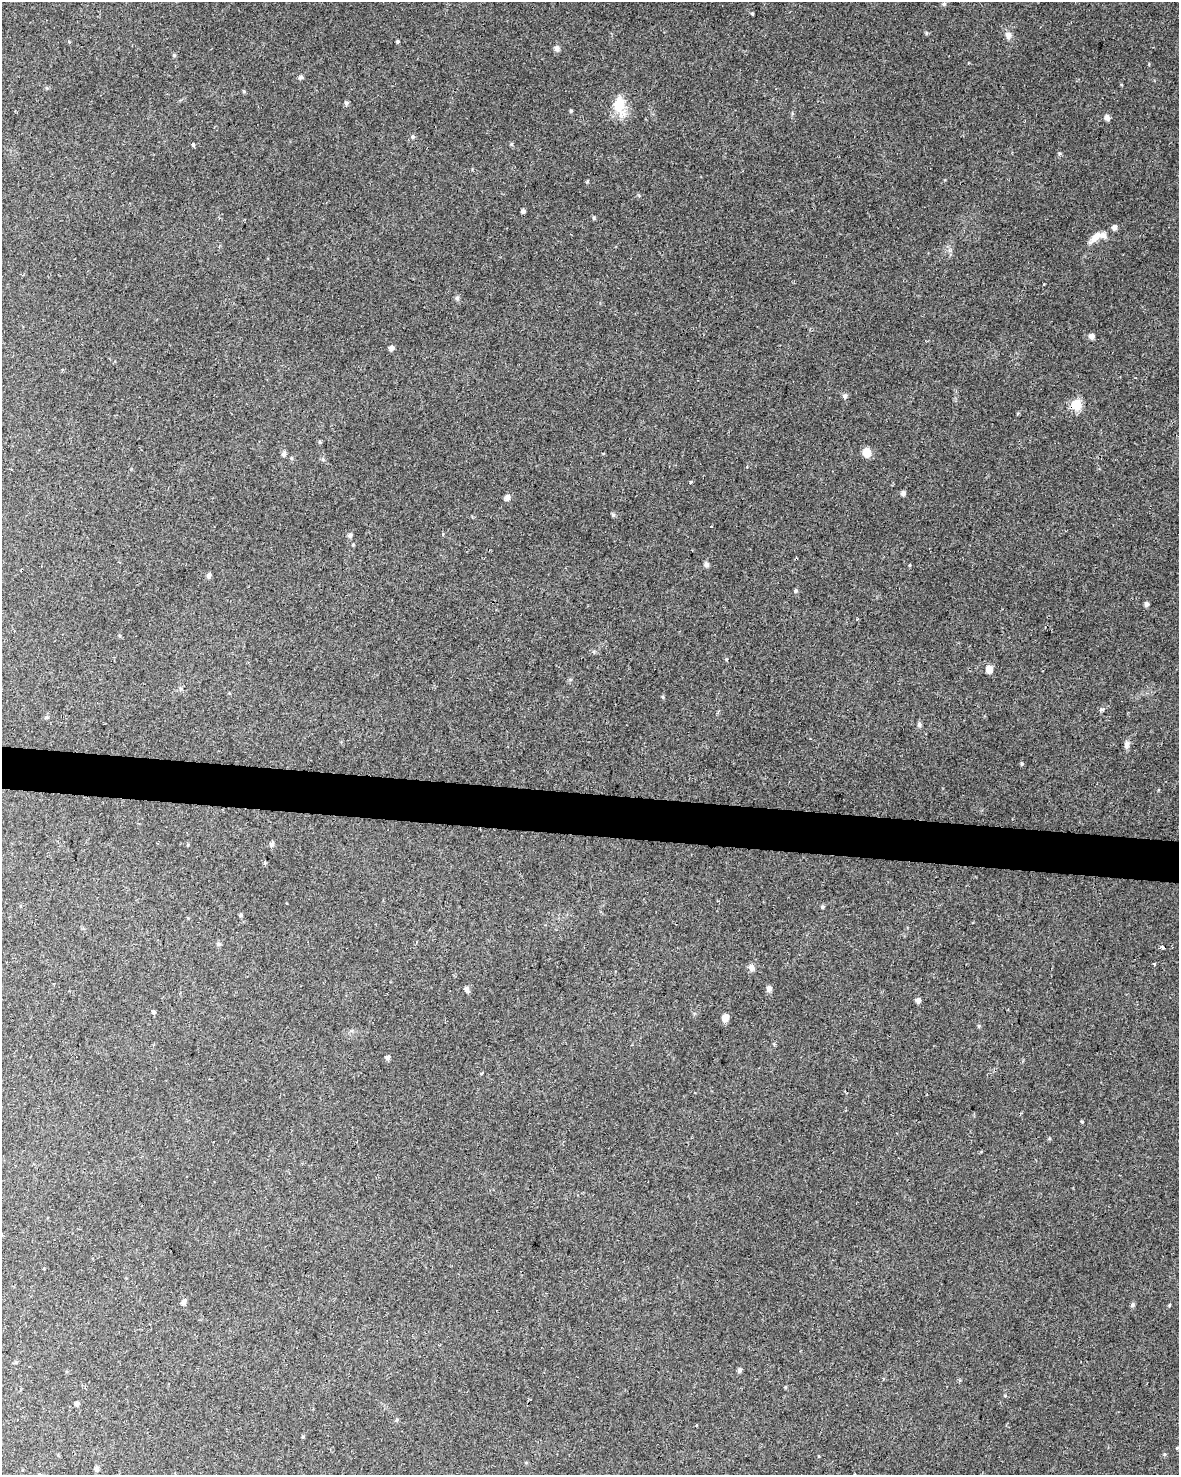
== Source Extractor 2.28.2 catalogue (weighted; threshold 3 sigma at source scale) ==
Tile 7 of 4 x 3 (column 3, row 2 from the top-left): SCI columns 2362-3538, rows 1761-3233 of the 4715 x 4936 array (HDU 1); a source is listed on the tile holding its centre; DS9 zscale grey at full resolution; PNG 1181 x 1477 px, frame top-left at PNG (2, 2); no overlay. Shown black and unused: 3% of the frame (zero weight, under 2 of 3 exposures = <1% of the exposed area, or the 3 px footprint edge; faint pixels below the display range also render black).
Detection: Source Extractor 2.28.2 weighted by HDU 2 'WHT'; one run over the whole footprint, this tile lists its part. Background 0.0562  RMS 0.0069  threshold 0.0308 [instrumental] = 3 sigma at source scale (4.5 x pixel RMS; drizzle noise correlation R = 1.50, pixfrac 1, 0.0396/0.0396 arcsec/px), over >= 5 px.
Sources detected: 75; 1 cosmic-ray / hot-pixel residue — not listed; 1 inside a brighter listed object's ellipse — not listed separately; the other 73 listed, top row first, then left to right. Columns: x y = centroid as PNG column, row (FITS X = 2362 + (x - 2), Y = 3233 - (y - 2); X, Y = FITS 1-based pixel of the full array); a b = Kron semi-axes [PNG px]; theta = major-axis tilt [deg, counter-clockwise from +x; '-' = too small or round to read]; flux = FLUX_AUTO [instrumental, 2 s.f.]
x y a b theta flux
944 4 5 5 - 1.2
752 13 3 3 - 0.75
1008 35 9 8 - 3.2
397 41 4 3 - 0.91
557 48 6 5 - 3.1
174 55 6 4 -44 0.9
300 77 6 5 - 1.4
244 91 5 3 - 0.69
346 103 5 5 - 1.5
619 105 26 13 -80 15
571 111 4 4 - 0.86
1107 118 6 5 - 3
413 137 6 6 - 1.2
193 145 6 3 71 0.78
587 182 5 3 - 0.63
523 211 4 4 - 2
594 218 6 4 -89 0.78
1114 227 6 5 - 2.5
1095 237 19 7 42 6
1044 284 2 2 - 0.59
457 298 6 6 - 1.3
1091 336 5 5 - 3.2
391 348 5 5 - 2.4
845 396 7 6 - 1.8
1076 405 6 5 - 42
320 442 5 4 - 0.82
867 453 8 7 - 8.6
284 454 6 5 - 1.9
291 458 6 4 -89 0.83
690 482 3 3 - 3.3
903 493 5 4 - 2.7
507 498 6 5 - 3.2
613 515 6 5 - 1.1
711 526 3 3 - 2.3
350 535 5 5 - 2.1
706 564 6 5 - 2.2
910 565 5 3 - 0.54
209 576 6 5 - 2
796 590 5 5 - 1.1
1146 604 6 5 - 2
857 619 3 2 - 0.92
989 669 6 6 - 6.5
663 697 5 4 - 0.78
1102 709 8 4 28 1.7
46 717 6 5 - 0.99
919 724 6 5 - 1.5
1127 744 11 7 71 2.6
1022 764 5 4 - 0.8
272 844 5 5 - 2.3
822 907 5 5 - 1.1
240 915 5 4 - 0.97
219 944 6 4 -18 0.92
1162 947 4 3 - 3.3
1154 964 3 3 - 1.3
751 967 8 7 - 2.8
467 989 6 5 - 2.6
769 989 6 6 - 2.7
918 1001 6 5 - 2.4
153 1012 5 4 - 1.3
725 1018 6 5 - 6.7
979 1026 5 4 - 0.81
387 1058 6 5 - 1.8
482 1073 3 3 - 1.3
1082 1121 4 3 - 0.62
184 1302 6 5 - 2.3
1132 1305 6 5 - 1.3
1169 1305 5 3 - 0.61
739 1370 5 4 - 1.8
77 1404 5 4 - 2.1
397 1420 5 4 - 0.93
303 1437 4 3 - 0.8
1177 1448 4 3 - 0.57
97 1469 5 5 - 2.1
Overlapping masked pixels (flux is a lower limit): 1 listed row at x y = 1076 405
Unlisted compact peaks at least as high as the median listed source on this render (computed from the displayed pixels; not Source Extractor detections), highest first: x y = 1059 153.